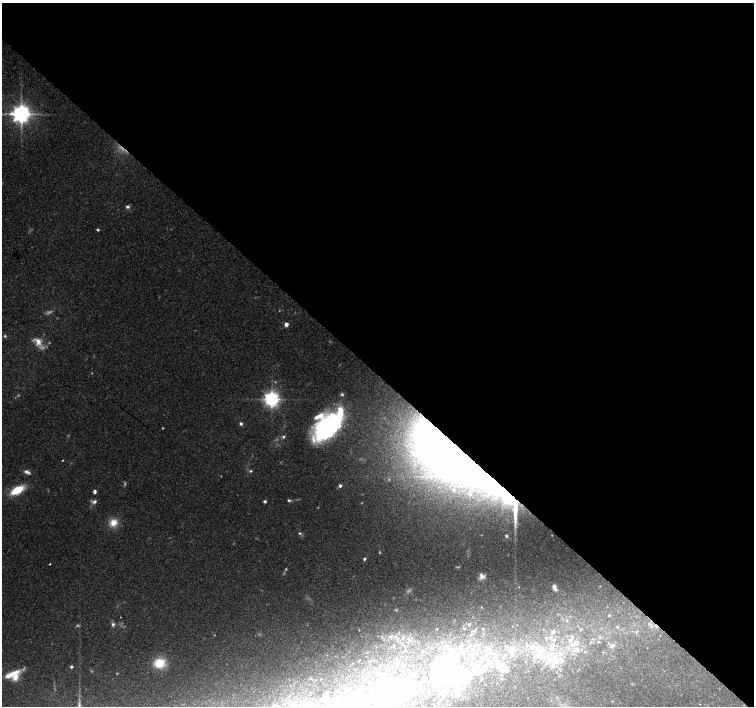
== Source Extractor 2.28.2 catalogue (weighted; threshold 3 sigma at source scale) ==
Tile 3 of 4 x 4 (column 3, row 1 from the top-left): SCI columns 3012-4515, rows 4451-5857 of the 6019 x 6019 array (HDU 1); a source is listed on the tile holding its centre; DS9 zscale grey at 2 x 2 block average (1 PNG px = mean of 2 x 2 image px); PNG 756 x 708 px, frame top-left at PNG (2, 3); no overlay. Shown black and unused: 53% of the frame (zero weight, under 3 of 4 exposures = <1% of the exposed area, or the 3 px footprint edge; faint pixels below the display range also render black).
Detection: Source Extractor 2.28.2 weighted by HDU 2 'WHT'; one run over the whole footprint, this tile lists its part. Background 0.0754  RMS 0.0052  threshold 0.0232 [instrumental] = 3 sigma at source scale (4.5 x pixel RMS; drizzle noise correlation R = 1.50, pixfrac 1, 0.0396/0.0396 arcsec/px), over >= 5 px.
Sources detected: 155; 13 too faint to see at this stretch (2 x 2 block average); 23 inside a brighter object's white glare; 1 cosmic-ray / hot-pixel residue — not listed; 32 inside a brighter listed object's ellipse — not listed separately; the other 86 listed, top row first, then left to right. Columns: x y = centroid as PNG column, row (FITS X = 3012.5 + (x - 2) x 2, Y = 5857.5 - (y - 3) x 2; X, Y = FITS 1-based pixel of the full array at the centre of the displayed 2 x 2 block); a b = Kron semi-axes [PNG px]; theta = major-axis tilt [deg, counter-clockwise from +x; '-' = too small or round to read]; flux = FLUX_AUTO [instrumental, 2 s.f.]
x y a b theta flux
21 114 5 5 - 970
127 207 5 4 - 3
286 324 3 2 - 11
5 336 4 4 - 1.8
38 342 15 9 -44 14
342 394 4 4 - 1.9
272 399 4 4 - 600
241 423 4 3 - 2.5
328 425 32 18 42 190
283 437 5 4 - 2.1
451 452 71 39 -32 1100
62 460 2 2 - 0.67
251 471 4 3 - 1.8
27 472 9 4 -23 4.8
340 486 3 3 - 4.4
17 490 12 6 28 38
94 491 3 3 - 4.2
289 500 4 3 - 2
509 500 79 22 -52 160
94 501 4 4 - 4.2
265 501 3 3 - 2.9
113 523 11 9 45 15
299 533 4 3 - 1.6
506 536 4 4 - 1.9
364 559 3 3 - 2
50 564 2 2 - 2.2
286 569 4 2 - 1.1
482 576 7 6 - 5.6
554 587 7 4 -67 6.1
481 607 3 2 - 0.49
396 610 4 3 - 1.3
609 615 4 3 - 1.4
113 624 5 4 - 3
469 624 3 3 - 2.1
617 627 3 2 - 0.82
465 628 3 2 - 0.89
436 629 2 2 - 1.1
483 629 3 2 - 0.67
580 629 3 2 - 0.89
474 631 3 3 - 1.5
553 632 5 4 - 3.4
483 633 2 2 - 0.67
471 634 4 3 - 1.8
390 636 8 4 24 4.2
403 636 4 3 - 2.1
547 638 5 3 - 1.6
554 639 6 5 - 3.8
574 644 18 7 30 15
614 645 5 4 - 2.4
533 646 6 6 - 6.2
446 647 11 5 16 8.3
460 648 9 5 -59 6.1
551 648 8 6 -41 8.6
478 649 3 2 - 1.2
510 649 12 11 - 19
466 650 8 4 36 5.9
488 650 9 5 67 8.5
581 650 3 2 - 0.77
367 652 2 2 - 0.56
449 652 5 4 - 3.1
494 653 5 3 - 2.5
539 654 14 6 52 16
546 657 11 6 23 14
482 658 10 4 43 7.3
555 659 10 8 37 16
360 660 2 2 - 0.5
160 663 9 8 - 34
459 663 4 3 - 2.1
492 663 4 3 - 2.4
71 666 3 3 - 2
484 667 10 4 37 9.7
501 669 10 8 69 16
559 669 3 2 - 1
431 672 4 4 - 2.4
415 673 3 3 - 0.9
441 673 41 34 -34 130
11 674 22 5 24 18
466 679 17 7 -1 18
502 679 5 3 - 1.4
316 680 2 2 - 0.33
497 683 2 2 - 0.41
464 689 4 3 - 1.6
325 696 4 4 - 3.5
384 698 24 19 70 120
336 701 5 3 - 2.4
275 706 4 2 - 1.2
Overlapping masked pixels (flux is a lower limit): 2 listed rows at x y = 451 452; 509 500
Isophote crosses this tile's border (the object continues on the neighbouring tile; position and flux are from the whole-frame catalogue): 2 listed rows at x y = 384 698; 275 706
Diffuse or blended objects may show on this block-average render without a row.